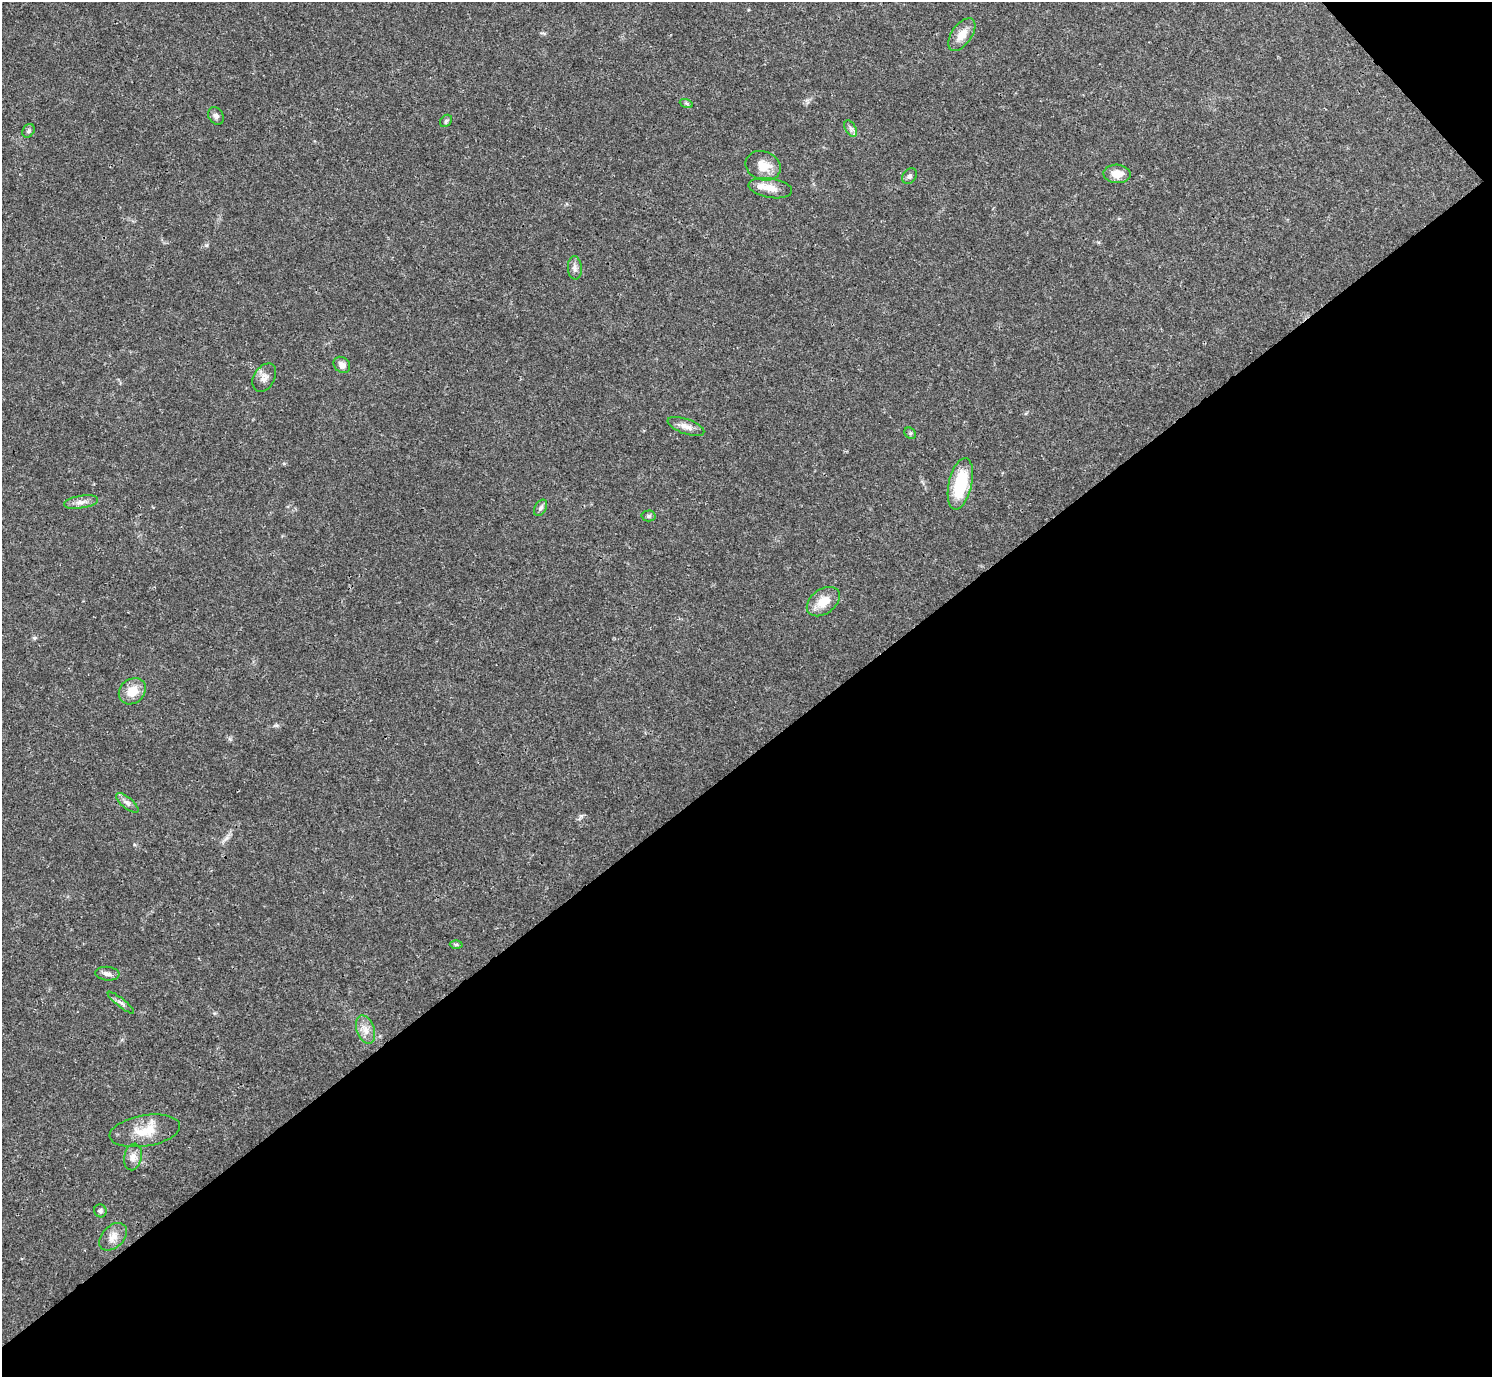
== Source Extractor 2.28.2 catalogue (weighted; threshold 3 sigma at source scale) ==
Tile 12 of 4 x 4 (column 4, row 3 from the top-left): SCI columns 4469-5958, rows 1534-2908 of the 5961 x 5958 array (HDU 1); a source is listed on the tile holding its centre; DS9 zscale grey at full resolution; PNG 1494 x 1379 px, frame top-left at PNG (2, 2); each listed source drawn as its Kron ellipse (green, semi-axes under 4 px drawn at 4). Shown black and unused: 46% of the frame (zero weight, under 3 of 4 exposures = <1% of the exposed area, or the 3 px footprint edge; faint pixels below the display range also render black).
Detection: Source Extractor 2.28.2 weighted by HDU 2 'WHT'; one run over the whole footprint, this tile lists its part. Background 0.0209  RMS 0.0022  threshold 0.01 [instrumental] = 3 sigma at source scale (4.5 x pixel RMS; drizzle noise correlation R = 1.50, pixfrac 1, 0.05/0.05 arcsec/px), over >= 5 px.
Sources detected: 31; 1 inside a brighter listed object's ellipse — not listed separately; the other 30 listed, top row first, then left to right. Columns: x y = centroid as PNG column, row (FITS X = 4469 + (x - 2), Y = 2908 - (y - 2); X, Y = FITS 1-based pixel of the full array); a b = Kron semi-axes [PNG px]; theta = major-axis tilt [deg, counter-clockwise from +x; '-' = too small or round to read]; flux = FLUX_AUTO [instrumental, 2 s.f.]
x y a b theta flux
962 35 19 10 54 2.8
686 103 7 4 -19 0.34
216 116 9 7 -54 0.75
446 121 7 5 45 0.41
851 129 9 5 -59 0.72
28 131 7 5 53 0.44
763 166 18 14 -22 3.3
1117 174 13 9 -3 2.5
909 176 8 6 54 0.7
770 188 22 9 -9 2.5
575 268 11 7 -86 0.91
342 365 9 7 -44 1.3
264 378 15 10 59 1.5
686 426 19 7 -19 1.7
910 433 6 5 - 0.38
960 484 26 11 77 11
81 502 17 6 9 1.3
541 508 9 5 59 0.61
649 516 7 5 2 0.47
823 602 18 12 36 3.8
132 691 14 12 41 3.7
127 803 14 5 -39 1
456 944 6 4 1 0.35
107 974 12 7 -6 1
121 1003 16 4 -38 0.77
365 1029 14 8 -71 1.9
145 1131 36 15 9 5.4
133 1157 13 8 79 1.5
100 1211 6 6 - 0.53
113 1237 16 11 45 2.1
Unlisted compact peaks at least as high as the median listed source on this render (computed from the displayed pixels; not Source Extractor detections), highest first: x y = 34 638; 581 816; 206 245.